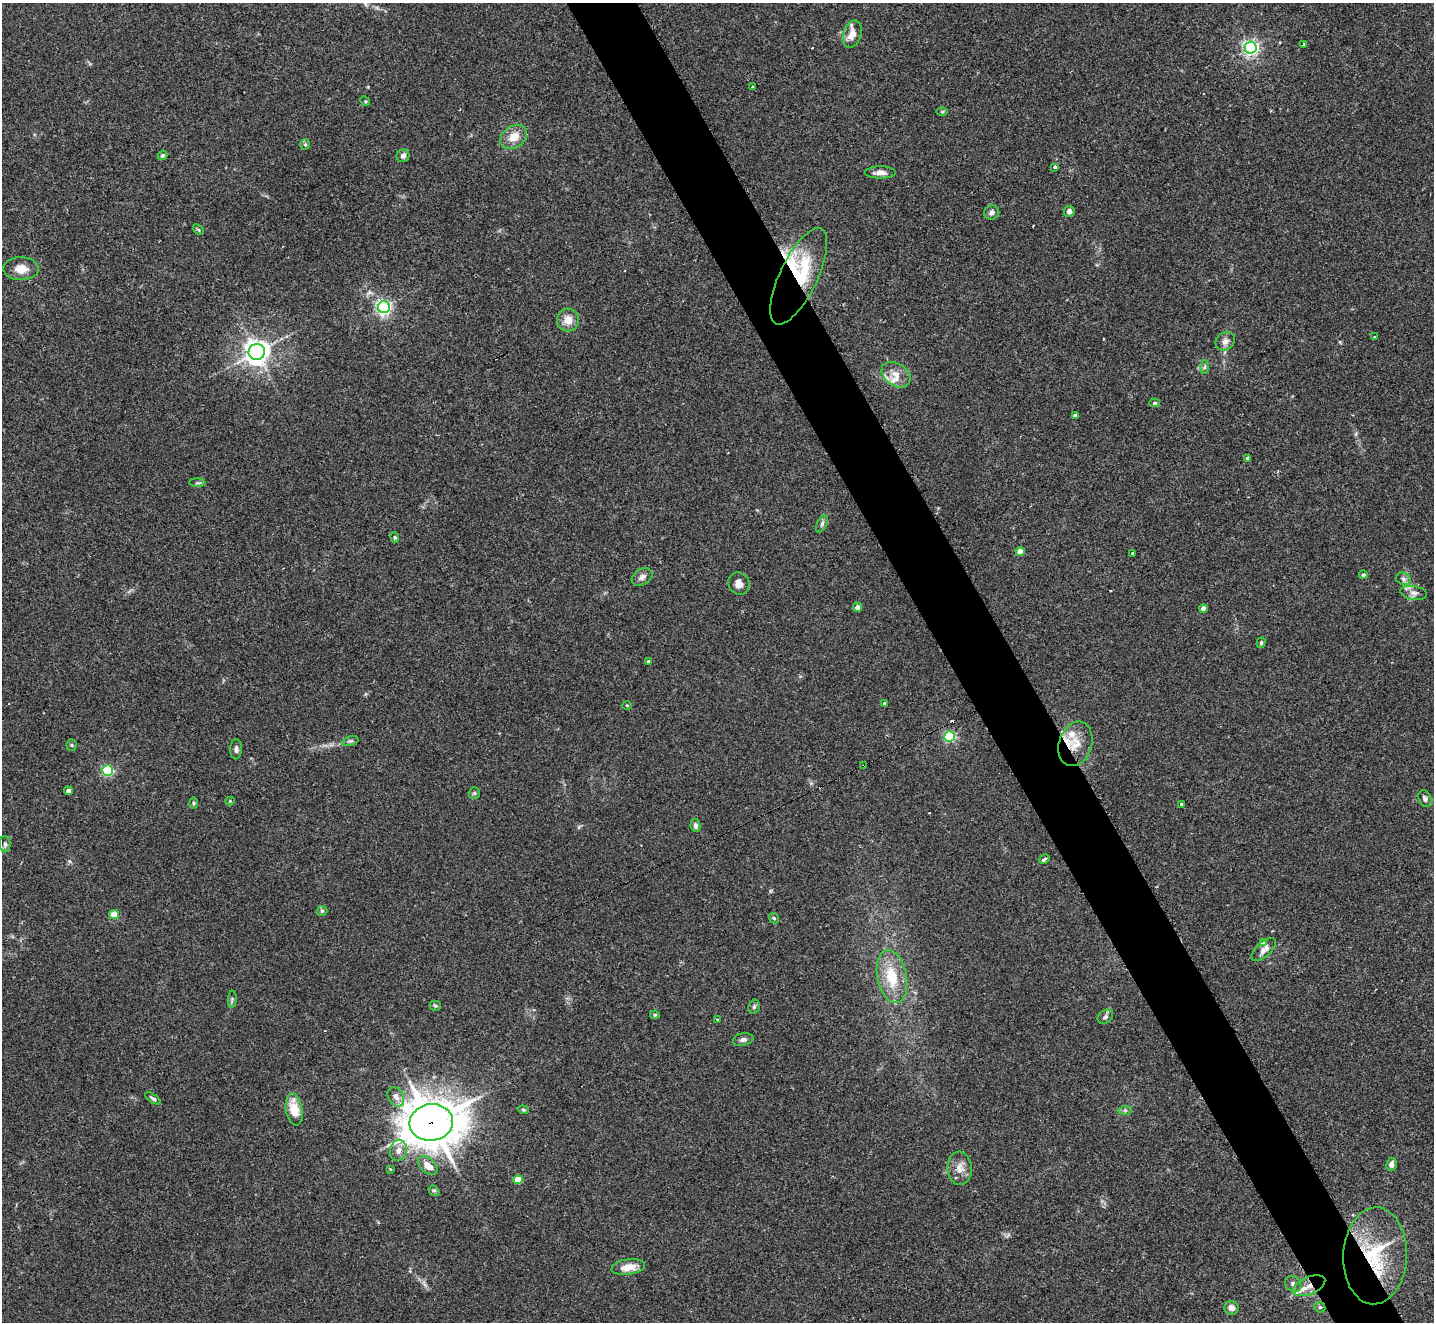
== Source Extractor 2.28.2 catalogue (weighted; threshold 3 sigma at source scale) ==
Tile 6 of 4 x 4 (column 2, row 2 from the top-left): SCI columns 1449-2880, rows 2947-4266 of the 5754 x 5742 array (HDU 1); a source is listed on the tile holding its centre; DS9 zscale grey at full resolution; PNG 1436 x 1324 px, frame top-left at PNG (2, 3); each listed source drawn as its Kron ellipse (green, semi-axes under 4 px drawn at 4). Shown black and unused: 5% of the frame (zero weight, under 2 of 3 exposures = <1% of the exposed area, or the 3 px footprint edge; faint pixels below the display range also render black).
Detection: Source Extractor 2.28.2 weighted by HDU 2 'WHT'; one run over the whole footprint, this tile lists its part. Background 0.0735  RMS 0.0059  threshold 0.0266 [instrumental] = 3 sigma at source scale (4.5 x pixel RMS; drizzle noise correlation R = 1.50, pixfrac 1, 0.05/0.05 arcsec/px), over >= 5 px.
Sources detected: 101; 6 cosmic-ray / hot-pixel residue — neither listed nor drawn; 4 inside a brighter listed object's ellipse — not listed separately; the other 91 listed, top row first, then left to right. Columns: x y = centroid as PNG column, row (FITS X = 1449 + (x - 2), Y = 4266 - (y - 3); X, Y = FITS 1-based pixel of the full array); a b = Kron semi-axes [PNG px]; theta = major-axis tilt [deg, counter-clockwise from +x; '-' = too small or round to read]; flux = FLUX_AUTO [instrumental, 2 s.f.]
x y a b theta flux
852 34 14 9 71 6.1
1304 44 4 3 - 1.9
1250 48 6 6 - 170
752 87 3 2 - 0.98
365 101 5 4 - 0.71
942 112 5 3 - 0.65
514 137 14 10 34 8
305 144 5 5 - 0.86
162 155 5 4 - 1.3
403 156 6 6 - 2.2
1055 167 3 3 - 13
880 172 15 6 0 3.5
1069 211 6 5 - 2.1
992 213 8 7 - 2
198 230 6 4 -43 0.66
21 269 17 11 -1 6.9
799 276 53 19 64 49
384 307 6 6 - 170
568 320 11 11 - 6.4
1374 337 3 3 - 1.6
1225 341 10 8 40 3.3
257 352 8 8 - 510
1205 367 6 4 87 1
896 375 16 11 -34 6.5
1155 403 5 4 - 0.97
1075 415 4 3 - 1.6
1248 458 4 3 - 1.7
197 483 8 4 0 1.1
822 524 9 5 63 1.5
395 537 5 4 - 0.7
1020 552 4 4 - 6.3
1133 553 3 3 - 1.5
1363 575 4 4 - 1.2
642 577 11 8 32 2.6
1403 579 8 6 -23 1.7
739 584 11 10 - 4.1
1414 593 14 6 -9 2.8
857 607 4 4 - 2.5
1203 608 4 4 - 4
1261 643 5 4 - 0.84
648 661 4 3 - 0.54
885 703 3 3 - 1.4
627 705 5 3 - 0.49
950 736 5 5 - 68
350 741 8 4 14 1.1
1075 744 23 16 72 12
72 745 5 5 - 0.79
236 749 10 6 89 1.9
864 765 3 2 - 0.88
108 771 5 5 - 69
68 791 4 4 - 2.6
474 793 6 5 - 0.98
1425 799 8 6 -65 2
230 801 4 4 - 0.57
193 803 6 4 90 0.83
1181 804 3 3 - 4
695 825 6 5 - 2
5 844 8 5 -90 1.5
1044 859 5 3 - 5.9
322 911 5 5 - 0.77
114 914 5 4 - 6.7
774 918 6 4 -46 0.76
1263 942 3 3 - 5.5
1264 950 15 7 43 3.9
892 977 27 14 -79 21
232 999 8 3 86 0.89
435 1006 5 5 - 0.91
754 1007 7 5 74 1.2
655 1015 5 4 - 0.96
1105 1017 8 6 36 1.5
717 1019 3 3 - 1.9
743 1040 10 6 11 2
396 1097 10 7 -62 3.6
153 1098 9 3 -34 1.2
294 1109 16 8 -80 11
523 1110 5 4 - 0.75
1125 1110 7 4 1 1.1
431 1122 22 18 8 1700
398 1150 11 8 77 3.7
1391 1165 6 5 - 2.9
428 1166 11 7 -45 6.3
960 1168 17 12 -87 5.7
390 1169 3 3 - 0.72
518 1180 4 4 - 11
434 1191 6 4 -37 0.99
1375 1256 48 32 87 49
628 1267 17 7 8 7.3
1293 1284 9 7 -40 2.1
1309 1286 17 8 24 7.4
1320 1307 6 5 - 1.1
1232 1308 7 7 - 3.7
Overlapping masked pixels (flux is a lower limit): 6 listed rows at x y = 799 276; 1075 744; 864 765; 431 1122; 1375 1256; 1309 1286